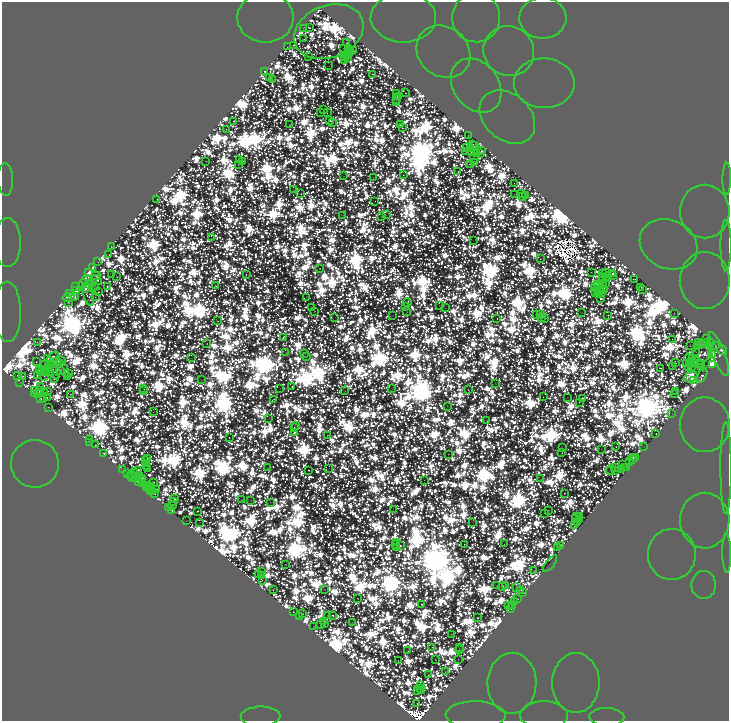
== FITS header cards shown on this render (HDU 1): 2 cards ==
NAXIS1  =                 1453
NAXIS2  =                 1438

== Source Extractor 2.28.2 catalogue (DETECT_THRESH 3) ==
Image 1453 x 1438 px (HDU 1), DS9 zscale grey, zoomed out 1/2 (1 PNG px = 2 x 2 image px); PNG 731 x 723 px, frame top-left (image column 1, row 1438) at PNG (2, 2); each listed source drawn as its Kron ellipse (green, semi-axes under 4 px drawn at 4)
Background 4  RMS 7.3e-05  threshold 2.20e-04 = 3 sigma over >= 5 px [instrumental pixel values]
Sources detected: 708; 305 cannot appear on this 1/2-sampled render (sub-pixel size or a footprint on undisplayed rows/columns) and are neither listed nor drawn; the other 403 listed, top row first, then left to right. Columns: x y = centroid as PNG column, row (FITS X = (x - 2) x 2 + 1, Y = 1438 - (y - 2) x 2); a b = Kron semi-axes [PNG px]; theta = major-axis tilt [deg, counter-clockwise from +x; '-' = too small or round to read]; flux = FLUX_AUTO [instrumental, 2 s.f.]
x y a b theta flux
265 18 28 25 0 35
403 18 33 25 0 25
476 18 24 24 - 1.7
543 18 23 20 -1 0.86
303 28 2 1 - 23
309 28 3 1 - 33
329 32 36 26 21 100000
303 39 3 1 - 0.94
347 43 2 1 - 64
293 45 2 1 - 63
287 47 2 1 - 18
344 48 2 2 - 9.2
349 48 2 2 - 90
350 50 2 1 - 100
353 51 3 1 - 65
509 51 26 24 -35 1.2
349 52 4 2 - 220
443 52 28 24 -40 3.8
348 55 3 2 - 730
308 56 3 2 - 72
345 57 2 2 - 93
348 58 2 2 - 57
344 60 2 2 - 51
329 66 2 1 - 0.91
265 72 3 2 - 300
373 74 2 2 - 73
270 78 2 1 - 16
272 79 2 1 - 14
544 83 30 25 0 0.79
476 86 29 22 -53 3.9
396 93 2 2 - 160
405 93 2 1 - 57
398 96 4 2 - 150
396 99 3 2 - 190
396 102 2 2 - 7.9
324 110 2 1 - 11
321 112 2 1 - 4.9
327 113 2 2 - 56
507 117 31 23 -42 12
233 121 2 2 - 230
330 121 3 2 - 310
333 123 2 1 - 5
289 125 2 2 - 63
400 125 2 2 - 150
402 128 3 2 - 56
226 129 2 2 - 33
468 135 2 1 - 19
472 144 4 2 - 230
474 146 2 1 - 10
467 147 2 1 - 14
471 149 2 1 - 20
482 151 2 2 - 360
466 152 2 1 - 10
471 153 4 2 - 480
480 153 4 2 - 190
476 154 2 2 - 71
474 158 5 1 - 22
240 160 2 1 - 7.9
206 161 3 2 - 9.6
242 161 4 2 - 260
475 163 2 1 - 28
469 164 2 1 - 23
238 165 3 1 - 15
471 165 2 2 - 24
458 172 2 1 - 63
403 175 2 1 - 40
344 176 2 1 - 7.9
373 178 3 1 - 3.9
5 179 16 8 -89 0.24
727 179 16 3 90 0.098
514 183 2 1 - 13
294 190 2 1 - 11
301 194 2 2 - 96
514 194 2 1 - 7.1
521 194 2 1 - 3.5
526 195 2 1 - 43
522 197 3 2 - 21
157 199 2 2 - 43
375 201 2 1 - 30
705 211 27 25 -89 1.5
386 215 2 1 - 2.6
343 216 2 1 - 9.5
381 217 2 1 - 26
211 238 2 1 - 1.3
473 241 2 1 - 3.9
7 242 24 13 -90 2.2
669 244 30 24 -25 3.5
726 245 25 5 90 1
111 247 2 2 - 39
109 255 2 1 - 17
540 259 2 1 - 26
98 262 2 1 - 28
92 268 3 3 - 3600
320 268 2 2 - 59
88 272 3 3 - 5400
591 272 2 1 - 25
603 273 2 2 - 59
606 273 2 2 - 57
613 273 2 2 - 260
112 275 2 1 - 9.6
246 275 2 2 - 80
612 275 3 2 - 310
96 276 4 2 - 180
607 276 2 2 - 100
117 277 3 2 - 33
603 277 2 2 - 380
606 279 2 2 - 99
634 279 4 2 - 58
86 280 5 5 - 260
97 280 5 2 - 94
705 280 28 25 -90 20
602 281 3 2 - 18
92 282 2 1 - 8.9
603 283 2 1 - 19
606 283 3 1 - 39
83 284 5 3 - 350
597 284 2 1 - 5.6
76 286 3 2 - 250
107 286 2 2 - 120
216 286 3 2 - 110
596 287 2 1 - 26
641 287 2 1 - 63
85 288 4 2 - 2300
96 288 3 1 - 51
595 289 4 2 - 27
604 289 4 2 - 230
643 289 2 1 - 14
77 290 3 2 - 3100
599 290 2 2 - 140
98 292 2 2 - 100
601 292 3 2 - 150
595 293 3 2 - 420
70 294 2 2 - 120
88 294 12 5 -75 24
598 294 3 2 - 110
74 296 3 3 - 1700
69 297 6 4 12 370
95 297 2 1 - 12
306 297 2 1 - 4.8
601 299 4 3 - 240
68 302 2 2 - 73
407 302 4 2 - 260
439 306 2 1 - 14
406 307 2 2 - 110
311 308 3 2 - 150
445 308 2 1 - 7.3
314 311 3 2 - 41
7 312 30 13 -89 58
407 312 2 1 - 14
582 313 2 1 - 2
674 313 2 1 - 17
536 314 2 2 - 220
393 315 2 1 - 2.3
540 315 2 1 - 30
608 315 3 2 - 110
335 317 2 1 - 0.95
541 317 4 3 - 110
497 319 2 1 - 60
545 319 2 1 - 13
217 321 3 1 - 33
283 337 3 2 - 200
672 339 2 1 - 30
706 339 2 1 - 67
37 342 2 1 - 8.2
699 342 2 1 - 68
711 342 2 1 - 15
708 343 3 1 - 69
207 344 2 2 - 54
701 344 2 1 - 46
698 345 3 2 - 190
690 346 2 1 - 25
715 346 3 2 - 44
722 350 5 4 - 640
696 352 2 1 - 2.2
286 353 2 1 - 18
305 353 2 1 - 25
702 354 9 7 18 110
711 354 3 3 - 4200
718 354 23 6 -69 72
306 356 2 2 - 12
53 357 7 3 44 760
47 358 3 2 - 170
191 358 2 1 - 3.2
689 358 5 4 - 260
692 358 3 2 - 98
61 361 5 2 - 210
694 361 2 1 - 240
36 362 2 1 - 83
56 362 4 3 - 7300
698 362 6 2 -53 3.1
675 363 2 2 - 34
694 363 3 2 - 670
45 364 2 2 - 6.8
687 364 3 2 - 170
689 364 3 2 - 140
701 365 2 1 - 41
713 365 4 3 - 21000
673 366 2 1 - 6.3
692 366 4 2 - 89
702 367 3 2 - 1400
63 368 9 4 -59 400
660 368 3 2 - 110
689 368 2 1 - 13
46 369 5 2 - 300
53 369 2 1 - 45
40 370 2 1 - 96
60 370 3 2 - 220
48 371 3 2 - 360
41 372 2 2 - 110
56 372 7 3 -88 230
45 373 3 1 - 9.8
69 374 2 1 - 30
18 375 2 2 - 130
37 375 2 2 - 100
702 375 8 3 66 320
23 376 2 2 - 70
44 376 2 1 - 11
68 376 2 1 - 40
691 377 7 5 25 6100
54 379 2 1 - 35
202 380 2 1 - 16
694 381 4 3 - 18000
20 383 3 1 - 9.3
495 383 3 1 - 15
40 387 2 2 - 86
292 387 2 2 - 100
392 388 2 1 - 4.2
144 389 2 2 - 87
280 389 2 1 - 3.7
468 390 3 2 - 40
34 391 4 2 - 410
40 391 3 3 - 870
48 391 2 1 - 25
144 391 2 2 - 78
345 391 3 1 - 19
44 392 3 1 - 51
676 392 2 1 - 12
38 393 2 2 - 170
34 394 2 1 - 2.5
71 394 2 1 - 37
675 394 2 1 - 24
543 397 2 1 - 39
567 397 2 1 - 12
47 398 3 1 - 42
582 398 2 2 - 520
41 399 2 2 - 410
43 400 2 1 - 70
273 400 4 2 - 64
579 402 2 1 - 47
447 406 3 1 - 12
48 407 2 1 - 19
153 412 2 1 - 14
672 414 2 1 - 8.8
269 418 3 1 - 0.23
487 421 2 1 - 47
296 425 2 1 - 18
705 425 27 25 90 18
294 428 2 2 - 200
294 433 3 2 - 210
656 434 2 1 - 17
328 435 3 2 - 50
229 437 2 2 - 59
89 439 2 1 - 56
90 442 3 2 - 26
96 445 3 2 - 42
644 446 2 1 - 3.6
616 447 2 2 - 59
563 448 2 1 - 16
601 449 2 1 - 5.5
104 453 2 2 - 160
562 453 2 2 - 74
448 454 2 1 - 24
635 457 3 1 - 63
147 458 2 2 - 54
633 458 2 2 - 74
633 460 2 1 - 6.2
145 461 3 1 - 21
629 462 2 1 - 71
147 463 2 1 - 0.72
35 464 24 24 - 2.7
623 464 2 1 - 73
147 466 2 2 - 25
624 467 2 1 - 11
626 467 2 1 - 62
147 468 2 2 - 210
268 468 2 1 - 12
615 468 3 2 - 250
726 468 46 5 -90 1.3
329 469 2 1 - 2
123 470 2 1 - 29
137 470 3 2 - 810
308 470 2 2 - 130
611 470 5 1 - 10
615 470 2 1 - 40
622 470 4 1 - 3.9
127 473 3 2 - 73
134 473 5 2 - 96
131 475 3 2 - 170
140 475 3 2 - 130
133 478 5 2 - 150
142 478 2 1 - 24
540 479 2 1 - 3.4
424 480 2 1 - 6.4
138 481 4 2 - 330
143 481 2 2 - 98
153 482 3 3 - 14
142 484 2 1 - 43
148 486 3 2 - 140
152 487 2 1 - 1.4
146 488 4 1 - 45
149 489 2 2 - 260
157 490 2 2 - 120
150 492 2 2 - 110
153 492 3 2 - 3.3
564 493 2 2 - 78
155 494 2 2 - 99
174 499 2 2 - 580
241 500 2 1 - 25
251 500 3 2 - 1.2
174 501 2 2 - 140
270 502 2 1 - 10
172 505 5 3 - 140
169 508 3 1 - 6.1
393 509 2 1 - 3.6
172 510 2 2 - 170
549 510 2 1 - 34
198 511 2 2 - 100
545 513 2 1 - 35
576 517 3 2 - 140
580 517 3 2 - 78
576 518 2 2 - 160
580 519 2 1 - 9.6
186 521 2 1 - 5.4
705 521 28 24 90 2
199 522 2 1 - 5.1
472 522 2 1 - 3.2
577 522 2 1 - 56
575 525 3 2 - 80
396 542 2 1 - 43
396 544 2 1 - 17
464 544 2 2 - 73
504 544 2 1 - 13
560 545 3 2 - 56
400 546 2 2 - 170
558 547 2 2 - 150
396 548 2 1 - 5.5
727 553 19 3 -89 0.12
672 554 25 24 - 0.0084
286 564 2 1 - 44
550 564 10 1 51 1.1
262 571 2 1 - 3.2
534 571 2 1 - 16
259 574 2 1 - 27
261 575 2 1 - 32
262 580 2 1 - 11
497 585 2 1 - 13
704 585 14 12 89 0.38
502 586 3 2 - 97
505 586 2 1 - 37
517 588 2 1 - 47
325 589 2 1 - 22
273 590 3 1 - 41
521 590 2 1 - 24
522 592 4 2 - 65
358 598 2 1 - 15
518 599 2 1 - 6
514 602 2 2 - 45
422 604 2 2 - 180
512 605 3 2 - 150
509 606 2 1 - 57
511 608 2 2 - 460
293 612 2 2 - 110
302 614 3 2 - 8.2
333 615 2 2 - 200
300 616 2 1 - 37
327 616 2 1 - 6.1
478 618 2 2 - 160
324 621 3 2 - 37
352 623 2 1 - 8.8
321 624 3 2 - 98
324 624 3 1 - 64
313 626 2 1 - 9.2
451 634 2 2 - 31
432 647 2 1 - 39
459 647 2 1 - 2.3
459 650 3 1 - 28
408 651 2 2 - 60
458 659 2 1 - 11
435 660 3 1 - 37
398 661 2 1 - 36
445 672 2 1 - 19
428 675 2 2 - 49
512 683 30 24 89 4.8
576 683 30 23 89 0.95
421 686 2 2 - 93
420 689 2 2 - 180
418 690 2 1 - 1.2
422 691 3 2 - 140
417 703 2 1 - 20
476 715 30 13 0 60
544 715 24 13 0 2.3
260 716 20 10 1 0.24
607 717 17 9 -2 0.29
At the frame edge (FLAGS 8, measured only in part): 15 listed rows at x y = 265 18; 403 18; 476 18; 329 32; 5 179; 727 179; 7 242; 726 245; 7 312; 726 468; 727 553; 476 715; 544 715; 260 716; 607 717
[305 sub-pixel or undisplayed-footprint detections neither listed nor drawn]